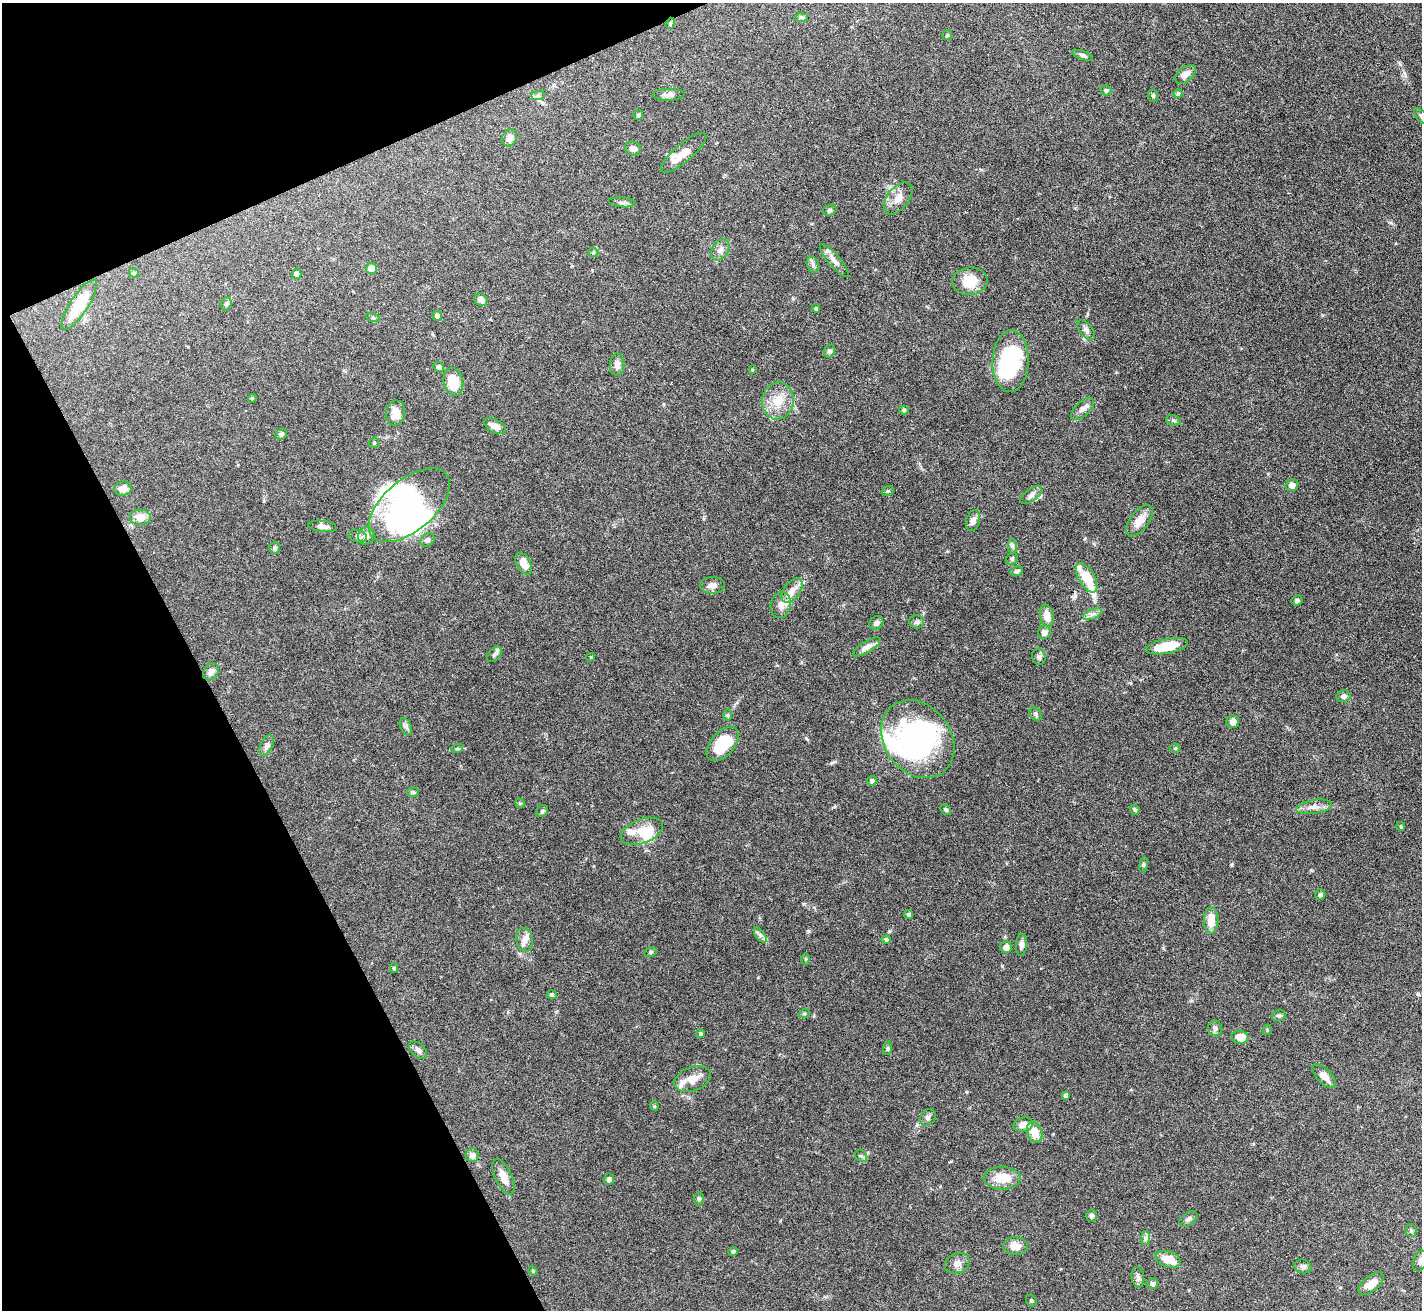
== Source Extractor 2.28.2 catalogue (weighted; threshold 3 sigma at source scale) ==
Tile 5 of 4 x 4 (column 1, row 2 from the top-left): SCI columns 1-1420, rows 2769-4076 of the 5681 x 5671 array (HDU 1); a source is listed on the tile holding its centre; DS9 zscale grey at full resolution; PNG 1424 x 1312 px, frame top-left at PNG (2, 3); each listed source drawn as its Kron ellipse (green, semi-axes under 4 px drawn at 4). Shown black and unused: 21% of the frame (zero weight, under 5 of 10 exposures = <1% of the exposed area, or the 3 px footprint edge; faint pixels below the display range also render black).
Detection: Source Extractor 2.28.2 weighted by HDU 2 'WHT'; one run over the whole footprint, this tile lists its part. Background 0.0804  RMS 0.0025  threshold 0.0104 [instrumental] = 3 sigma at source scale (4.09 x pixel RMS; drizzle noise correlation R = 1.36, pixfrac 0.8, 0.05/0.05 arcsec/px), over >= 5 px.
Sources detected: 169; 8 inside a brighter object's white glare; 1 cosmic-ray / hot-pixel residue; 1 long thin detection or spike segment (spike, bleed or trail) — neither listed nor drawn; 10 inside a brighter listed object's ellipse — not listed separately; the other 149 listed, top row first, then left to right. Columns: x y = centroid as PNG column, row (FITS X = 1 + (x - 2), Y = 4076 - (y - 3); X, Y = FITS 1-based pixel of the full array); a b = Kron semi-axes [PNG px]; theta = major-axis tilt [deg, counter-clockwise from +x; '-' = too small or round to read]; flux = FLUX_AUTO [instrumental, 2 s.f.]
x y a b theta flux
801 17 7 4 0 0.41
670 23 6 4 70 0.32
947 35 5 4 - 0.39
1083 55 11 4 -20 0.6
1185 74 12 7 39 1.6
1106 90 5 5 - 0.67
1178 94 4 4 - 0.59
538 95 7 4 1 0.51
669 95 16 6 2 1
1153 96 6 5 - 0.34
638 115 5 4 - 0.39
1421 116 9 5 -49 0.57
509 138 9 7 70 1.3
633 148 8 6 -19 1
684 153 29 9 40 2.9
898 198 19 10 52 2.3
622 202 13 5 -5 0.7
830 210 7 5 16 0.41
720 250 11 8 57 1.3
593 252 5 5 - 0.33
834 260 21 6 -49 1.5
813 264 8 6 -71 0.62
371 268 5 5 - 2.1
134 273 5 4 - 0.38
297 274 5 4 - 1.1
970 281 18 13 5 4.7
481 299 7 6 - 1.1
226 304 7 5 73 0.49
79 305 29 9 57 8.5
816 308 4 3 - 0.27
437 316 5 4 - 0.76
373 318 6 4 -19 0.35
1086 330 12 6 -49 0.82
829 351 6 5 - 0.58
1011 361 31 18 88 22
617 364 11 7 88 1.4
439 367 5 4 - 0.73
752 370 4 4 - 0.23
453 382 14 9 -78 5.6
252 398 4 4 - 0.27
778 401 19 15 79 4.3
1083 409 14 7 43 1.2
904 410 5 4 - 0.36
395 413 12 9 81 2.5
1173 420 7 5 -17 0.44
495 426 12 6 -29 1.9
281 434 6 5 - 0.6
374 443 5 4 - 0.29
1292 485 6 6 - 1.2
123 489 9 7 15 2
888 491 6 4 22 0.36
1031 495 13 6 38 0.9
409 505 48 25 40 41
140 517 10 8 4 3
973 520 11 6 73 1.3
1139 521 18 9 52 2.7
322 526 14 5 -6 0.98
358 536 9 6 -11 0.7
366 536 9 8 - 1.2
427 540 7 6 - 0.75
1012 546 7 4 -89 0.49
275 548 6 5 - 0.52
1012 559 6 5 - 0.34
524 563 12 7 -63 2.8
1017 571 6 5 - 0.56
1087 578 16 8 -60 6.5
712 585 12 8 -1 1.3
792 590 13 8 52 2.1
1297 601 6 5 - 0.49
781 605 13 10 78 1.7
1092 614 10 5 22 0.87
1047 616 11 6 -80 2.7
917 622 7 6 - 0.71
876 623 7 6 - 0.74
1044 632 6 6 - 1.3
1167 646 21 7 11 5.8
867 647 16 5 32 1.4
494 654 9 5 48 0.75
591 657 4 4 - 0.24
1039 657 8 6 -70 0.69
211 672 9 7 53 1.2
1343 696 7 6 - 0.8
1035 714 7 5 -51 0.49
728 715 6 4 -90 0.33
1233 722 6 6 - 1.3
406 726 9 5 -67 0.6
918 739 42 33 -52 45
722 744 20 12 49 9
267 745 11 6 63 0.8
1175 748 5 4 - 0.28
457 749 6 4 18 0.28
872 781 5 4 - 0.6
413 792 6 5 - 0.4
520 803 5 4 - 0.31
1314 807 18 7 10 1.6
946 809 6 4 -46 0.44
1135 810 5 4 - 0.41
542 811 7 5 46 0.39
1401 826 4 3 - 0.3
642 831 22 12 21 4.6
1144 865 7 4 81 0.37
1320 895 5 5 - 0.48
908 914 4 4 - 0.52
1211 920 13 7 90 3.4
760 935 9 4 -53 0.6
525 940 12 8 -78 1.5
886 940 4 4 - 0.53
1021 945 11 5 84 0.99
1006 947 6 6 - 1.4
650 952 6 4 27 0.34
806 959 5 3 - 0.23
394 968 4 4 - 0.38
552 995 5 4 - 0.35
804 1014 6 3 19 0.29
1279 1015 7 5 19 0.5
1215 1028 8 7 - 0.75
1267 1030 5 3 - 0.23
700 1033 5 4 - 0.38
1240 1037 8 6 -11 3.1
888 1048 7 4 71 0.41
418 1050 11 6 -44 0.82
1324 1076 15 7 -45 1.9
692 1079 19 12 21 2.8
1066 1096 4 4 - 0.67
654 1106 4 4 - 0.26
928 1117 9 7 53 0.73
1023 1125 10 7 16 1.8
1035 1132 11 7 -72 4.1
472 1155 7 6 - 1.1
861 1156 6 5 - 0.46
503 1177 19 8 -65 2.4
1002 1178 18 11 0 4.7
609 1179 5 5 - 0.62
699 1199 7 5 89 0.4
1091 1216 6 5 - 0.57
1188 1219 10 6 35 0.72
1411 1230 6 5 - 0.37
1145 1238 7 4 90 0.55
1015 1246 12 9 -4 2.4
733 1251 4 4 - 0.5
1168 1259 13 8 -19 3.5
1420 1261 11 6 69 0.85
957 1263 13 10 22 1.4
1303 1266 8 6 -13 0.7
533 1271 5 4 - 0.26
1138 1277 10 6 -82 0.77
1153 1284 5 5 - 0.9
1371 1284 15 7 39 3
1031 1301 6 5 - 0.35
Overlapping masked pixels (flux is a lower limit): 1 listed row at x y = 670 23
Isophote crosses this tile's border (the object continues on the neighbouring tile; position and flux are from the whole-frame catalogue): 2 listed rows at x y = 1421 116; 1420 1261
Unlisted compact peaks at least as high as the median listed source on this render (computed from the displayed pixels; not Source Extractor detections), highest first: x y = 808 931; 889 931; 1231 865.